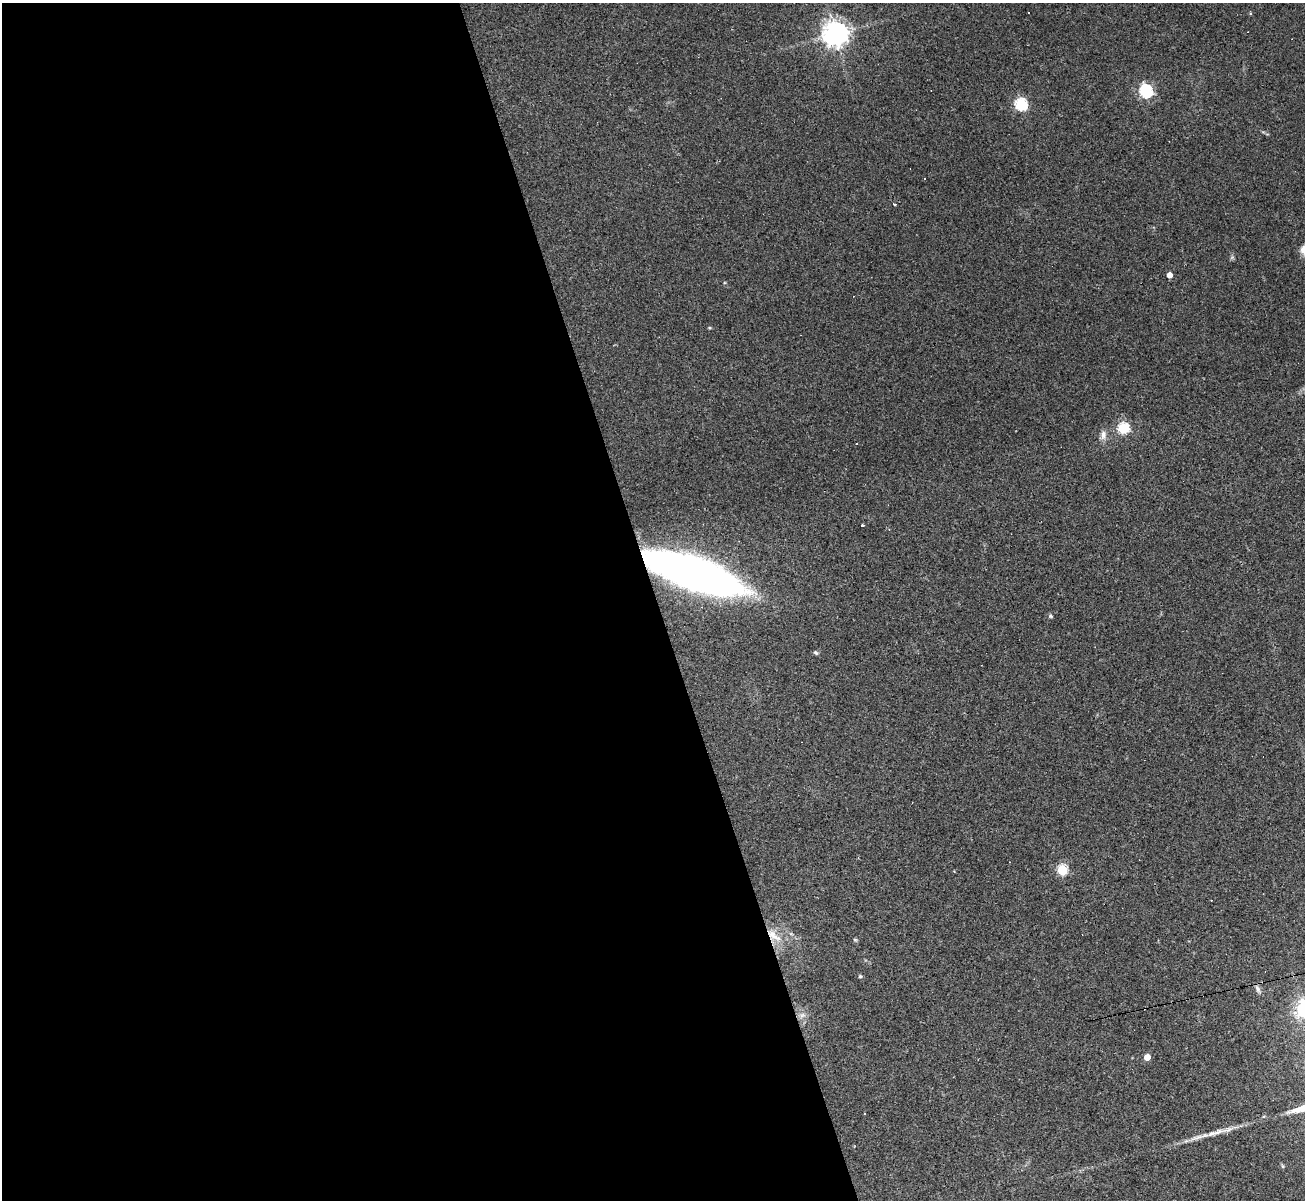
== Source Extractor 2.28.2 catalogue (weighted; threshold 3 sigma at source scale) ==
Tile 9 of 4 x 4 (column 1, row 3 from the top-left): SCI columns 1-1303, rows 1462-2659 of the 5213 x 5196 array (HDU 1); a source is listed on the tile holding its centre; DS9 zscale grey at full resolution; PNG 1307 x 1202 px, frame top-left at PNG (2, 3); no overlay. Shown black and unused: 50% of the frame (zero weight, under 2 of 3 exposures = <1% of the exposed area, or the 3 px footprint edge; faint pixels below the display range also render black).
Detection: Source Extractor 2.28.2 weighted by HDU 2 'WHT'; one run over the whole footprint, this tile lists its part. Background 0.0885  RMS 0.006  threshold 0.0269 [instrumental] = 3 sigma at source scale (4.5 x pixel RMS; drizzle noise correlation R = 1.50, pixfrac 1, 0.05/0.05 arcsec/px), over >= 5 px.
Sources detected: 25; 1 cosmic-ray / hot-pixel residue — not listed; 1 inside a brighter listed object's ellipse — not listed separately; the other 23 listed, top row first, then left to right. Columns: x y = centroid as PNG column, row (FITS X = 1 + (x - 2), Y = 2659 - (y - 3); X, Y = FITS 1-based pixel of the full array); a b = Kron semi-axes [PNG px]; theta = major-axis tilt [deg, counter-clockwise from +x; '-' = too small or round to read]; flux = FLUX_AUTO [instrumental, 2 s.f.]
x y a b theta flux
1029 12 3 3 - 1.8
835 34 8 8 - 550
1146 91 6 6 - 98
1021 104 6 6 - 85
924 179 3 2 - 0.86
894 204 3 3 - 1.1
1169 275 4 4 - 4.7
709 328 4 3 - 0.72
1123 428 5 5 - 66
1103 435 13 8 86 3.6
857 444 3 3 - 0.48
862 525 3 3 - 2
694 573 82 24 -19 410
1050 616 5 5 - 1.1
816 653 6 5 - 1
1062 870 5 5 - 52
774 935 25 11 -38 11
855 940 6 4 -2 0.73
860 976 5 4 - 0.82
1258 989 12 6 -67 2.1
802 1015 9 6 21 2.3
1147 1057 5 4 - 7.3
1212 1134 19 7 12 5.5
Overlapping masked pixels (flux is a lower limit): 2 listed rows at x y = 694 573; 774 935